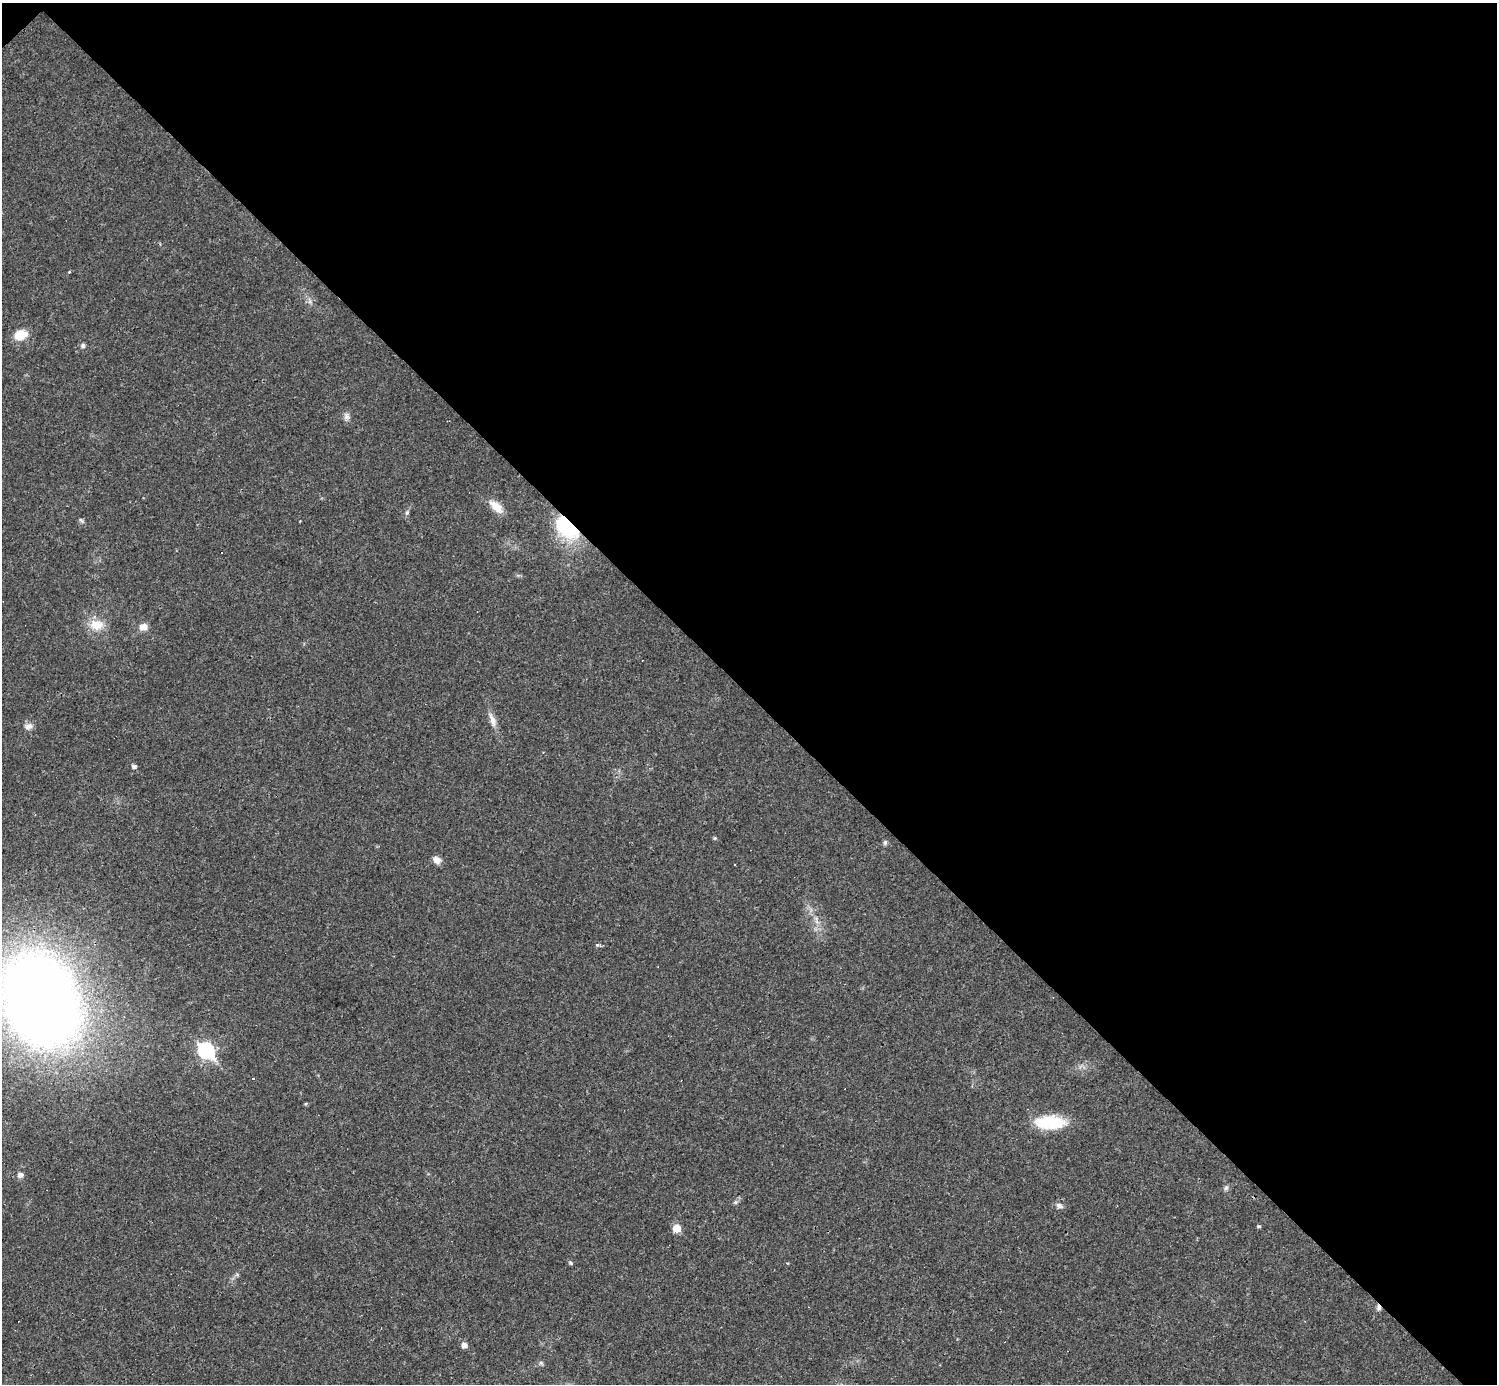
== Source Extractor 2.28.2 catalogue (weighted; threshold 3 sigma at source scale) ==
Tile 3 of 4 x 4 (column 3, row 1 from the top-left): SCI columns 2989-4483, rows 4443-5824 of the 5977 x 5977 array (HDU 1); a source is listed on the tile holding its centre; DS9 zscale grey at full resolution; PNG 1499 x 1386 px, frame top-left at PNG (2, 3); no overlay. Shown black and unused: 50% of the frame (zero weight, under 3 of 4 exposures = <1% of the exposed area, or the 3 px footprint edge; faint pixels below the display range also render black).
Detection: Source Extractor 2.28.2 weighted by HDU 2 'WHT'; one run over the whole footprint, this tile lists its part. Background 0.0189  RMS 0.0037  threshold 0.0165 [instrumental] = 3 sigma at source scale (4.5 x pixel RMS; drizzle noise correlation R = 1.50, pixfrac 1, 0.05/0.05 arcsec/px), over >= 5 px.
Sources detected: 36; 2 cosmic-ray / hot-pixel residue — not listed; the other 34 listed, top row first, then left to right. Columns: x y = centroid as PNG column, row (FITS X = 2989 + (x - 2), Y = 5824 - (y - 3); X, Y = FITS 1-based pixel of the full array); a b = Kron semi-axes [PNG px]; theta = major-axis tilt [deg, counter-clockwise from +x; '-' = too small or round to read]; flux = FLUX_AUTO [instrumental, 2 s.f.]
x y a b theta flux
69 271 4 3 - 0.4
20 335 13 9 20 6.7
83 346 6 6 - 0.87
347 416 10 7 87 1.4
496 507 19 9 -44 4.7
407 512 5 5 - 0.64
81 520 8 4 -45 0.65
567 526 19 12 -41 41
221 552 3 2 - 0.53
96 625 19 14 -12 6.1
143 627 10 8 24 2.7
492 720 18 7 -71 2.8
28 726 11 8 11 1.9
134 766 5 4 - 1.3
715 838 5 4 - 0.51
885 842 8 5 65 0.7
437 860 10 7 -33 2.3
597 945 6 4 -90 0.52
40 1000 63 47 -66 600
206 1051 8 7 - 79
306 1104 5 4 - 0.45
1049 1122 36 14 -1 15
20 1175 8 7 - 1.4
1226 1188 7 5 45 0.8
735 1202 6 5 - 0.68
1059 1206 9 6 -21 1.4
1259 1226 5 4 - 0.52
677 1228 5 5 - 8.5
570 1263 6 4 -60 0.5
787 1263 4 3 - 0.29
237 1274 6 4 -1 0.55
1379 1307 8 5 -75 1.1
464 1345 5 5 - 2.2
541 1363 6 4 -18 0.59
Overlapping masked pixels (flux is a lower limit): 2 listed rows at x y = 567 526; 1379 1307
Isophote crosses this tile's border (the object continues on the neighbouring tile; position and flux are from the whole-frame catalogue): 1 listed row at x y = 40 1000